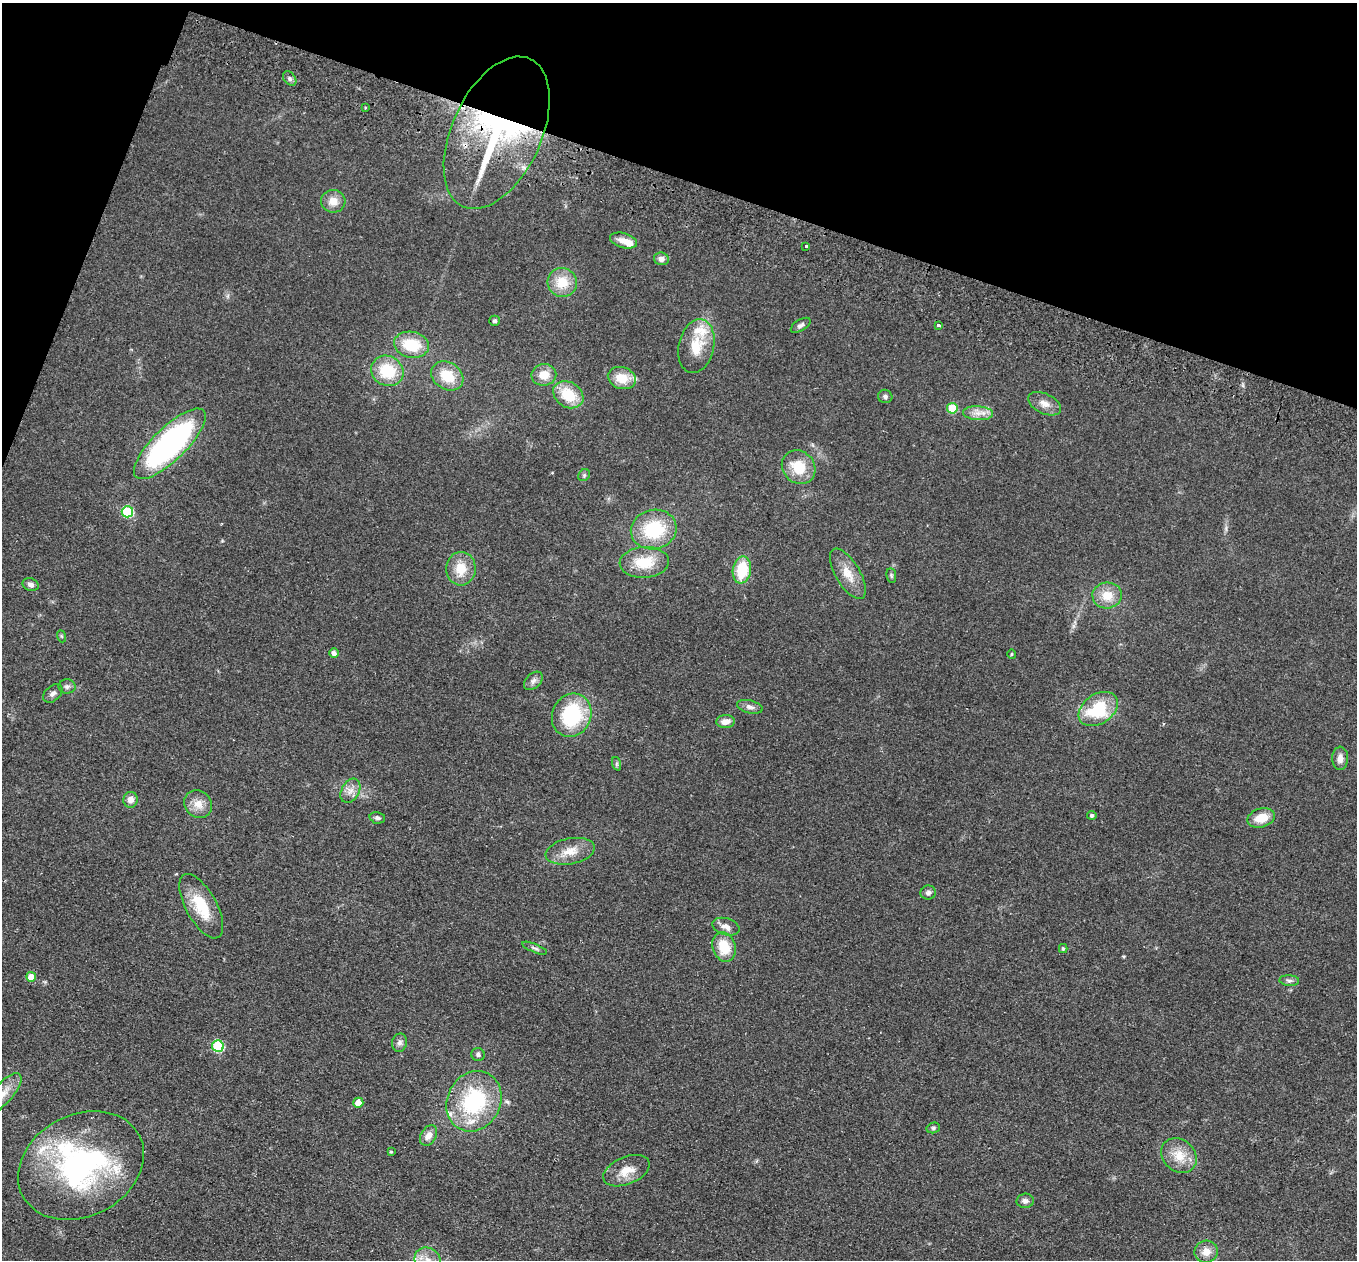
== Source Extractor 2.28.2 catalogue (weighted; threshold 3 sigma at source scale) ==
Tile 2 of 4 x 4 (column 2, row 1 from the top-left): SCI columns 1378-2732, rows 4095-5352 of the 5464 x 5543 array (HDU 1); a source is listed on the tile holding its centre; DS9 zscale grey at full resolution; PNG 1359 x 1262 px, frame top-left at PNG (2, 3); each listed source drawn as its Kron ellipse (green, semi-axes under 4 px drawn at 4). Shown black and unused: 17% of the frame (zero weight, under 2 of 3 exposures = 3% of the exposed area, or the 3 px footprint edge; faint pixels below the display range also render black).
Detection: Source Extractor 2.28.2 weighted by HDU 2 'WHT'; one run over the whole footprint, this tile lists its part. Background 0.114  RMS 0.011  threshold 0.0476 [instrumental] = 3 sigma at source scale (4.5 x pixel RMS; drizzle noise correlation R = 1.50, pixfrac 1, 0.05/0.05 arcsec/px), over >= 5 px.
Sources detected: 83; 7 inside a brighter listed object's ellipse — not listed separately; the other 76 listed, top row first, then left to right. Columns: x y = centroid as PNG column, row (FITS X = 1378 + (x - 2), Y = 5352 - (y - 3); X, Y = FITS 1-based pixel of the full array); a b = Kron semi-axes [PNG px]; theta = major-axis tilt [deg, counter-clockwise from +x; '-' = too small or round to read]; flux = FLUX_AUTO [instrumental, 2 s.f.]
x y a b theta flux
290 78 8 5 -53 3
365 108 4 3 - 1.1
497 133 81 45 65 240
333 201 12 11 - 11
623 240 14 7 -16 9.4
806 246 3 3 - 4.3
661 259 7 6 - 5.4
562 283 15 14 - 23
495 321 5 5 - 2.1
801 325 11 5 32 3.2
938 325 4 3 - 2.8
411 345 18 13 -10 38
696 346 27 17 77 28
387 371 16 14 -31 40
544 375 12 10 8 15
447 376 17 13 -33 26
622 378 14 11 -18 19
568 395 16 12 -32 33
885 396 7 6 - 2.7
1045 404 17 10 -26 8.8
952 408 5 5 - 37
978 413 15 7 -4 8.6
170 444 47 16 44 260
799 467 18 15 -46 27
584 475 6 5 - 1.8
127 512 6 5 - 72
654 530 23 19 14 58
644 562 25 15 3 31
461 569 16 15 - 20
742 570 13 9 80 36
848 574 28 12 -59 18
891 575 7 5 -83 1.8
31 585 8 6 -17 3.8
1107 595 15 13 6 18
61 636 6 4 -71 1.3
334 653 5 5 - 3.8
1011 654 5 3 - 1
533 681 11 7 44 4.2
67 686 8 7 - 3.5
53 694 11 7 40 4.5
750 707 13 6 -14 4.8
1098 709 21 14 35 60
572 715 22 19 63 77
725 722 9 6 3 8.5
1340 758 11 8 88 6.8
617 764 7 4 -72 1.8
350 791 13 9 60 7.8
130 800 8 7 - 7.2
198 804 15 13 -45 12
1092 815 4 4 - 2.4
377 818 8 6 -13 3.2
1261 818 14 9 16 17
570 851 25 13 11 17
928 893 7 7 - 3.1
201 906 36 15 -61 36
726 927 14 8 -16 6.7
724 947 15 11 -73 26
535 948 13 3 -22 2.6
1063 948 4 4 - 1.8
31 977 5 5 - 13
1289 981 10 5 -4 3.1
400 1043 9 7 78 4
218 1046 6 5 - 79
478 1054 7 6 - 2.8
2 1094 26 10 48 18
474 1101 31 26 63 97
358 1103 5 5 - 11
933 1128 7 5 14 2
429 1136 11 7 59 7.1
391 1152 4 3 - 1.1
1179 1156 19 15 -43 21
81 1166 66 51 28 230
626 1171 24 13 22 18
1025 1201 8 7 - 4.2
1206 1252 12 11 - 11
428 1260 14 12 -37 15
Overlapping masked pixels (flux is a lower limit): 2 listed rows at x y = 497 133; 170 444
Isophote crosses this tile's border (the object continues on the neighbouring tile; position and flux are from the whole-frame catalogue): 2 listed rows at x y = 2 1094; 428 1260